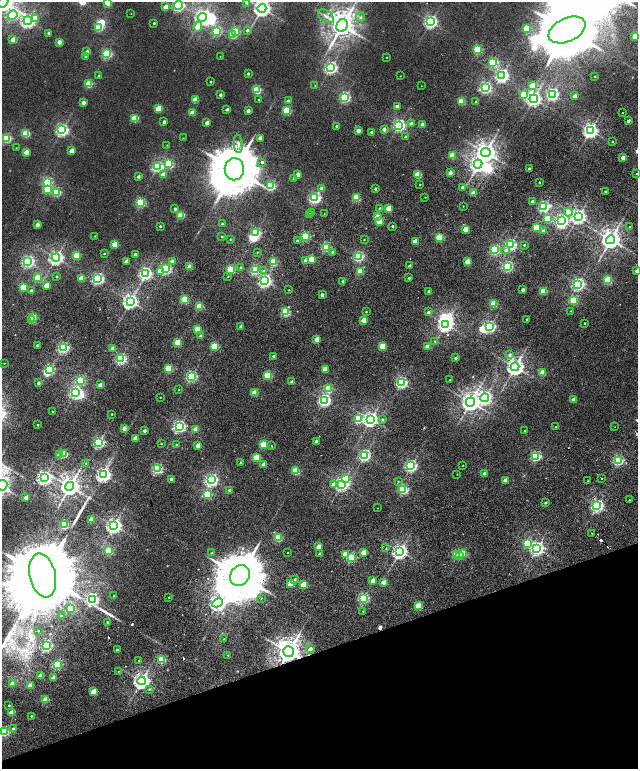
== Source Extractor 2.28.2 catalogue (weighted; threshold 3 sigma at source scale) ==
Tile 14 of 4 x 4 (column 2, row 4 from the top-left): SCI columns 1507-2777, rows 228-1760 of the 5576 x 6577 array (HDU 1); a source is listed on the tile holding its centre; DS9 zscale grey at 2 x 2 block average (1 PNG px = mean of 2 x 2 image px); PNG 640 x 771 px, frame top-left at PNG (2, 2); each listed source drawn as its Kron ellipse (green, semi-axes under 4 px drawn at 4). Shown black and unused: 15% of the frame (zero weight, under 2 of 6 exposures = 9% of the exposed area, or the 3 px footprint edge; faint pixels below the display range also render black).
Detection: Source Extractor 2.28.2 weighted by HDU 2 'WHT'; one run over the whole footprint, this tile lists its part. Background 0.0104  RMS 0.0064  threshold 0.0261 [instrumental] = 3 sigma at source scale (4.09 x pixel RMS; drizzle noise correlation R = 1.36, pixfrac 0.8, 0.0396/0.0396 arcsec/px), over >= 5 px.
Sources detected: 402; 11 inside a brighter object's white glare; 9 cosmic-ray / hot-pixel residue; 2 long thin detections or spike segments (spike, bleed or trail) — neither listed nor drawn; the other 380 listed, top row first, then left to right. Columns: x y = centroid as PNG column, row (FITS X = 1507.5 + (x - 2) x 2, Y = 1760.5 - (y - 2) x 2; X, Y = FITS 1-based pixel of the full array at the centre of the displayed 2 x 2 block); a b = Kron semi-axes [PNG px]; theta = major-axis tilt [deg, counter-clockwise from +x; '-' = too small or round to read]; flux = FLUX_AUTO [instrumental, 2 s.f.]
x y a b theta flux
3 2 6 5 - 1200
108 2 3 3 - 31
247 3 3 3 - 3.7
178 5 4 4 - 210
165 7 3 2 - 12
262 8 4 4 - 590
131 14 2 2 - 0.36
13 15 5 4 - 110
326 16 9 5 -37 5.4
202 17 4 4 - 390
360 17 5 4 - 2.8
35 18 4 3 - 28
28 21 4 4 - 350
431 22 4 4 - 310
154 23 2 2 - 1.4
342 26 6 5 - 1600
99 27 3 3 - 79
198 27 5 3 - 25
526 29 3 3 - 45
247 30 4 3 - 2.6
567 30 19 11 25 9200
217 31 3 3 - 92
236 31 3 3 - 89
49 33 3 3 - 2.7
233 35 3 3 - 37
635 36 3 3 - 21
13 40 3 3 - 13
59 42 3 3 - 8.1
478 49 3 3 - 99
87 51 3 3 - 2.4
107 54 3 3 - 140
220 56 2 2 - 0.39
85 57 3 3 - 1.5
387 57 2 2 - 0.48
493 63 3 3 - 93
331 68 4 4 - 260
248 74 3 2 - 2.1
502 75 4 4 - 330
99 76 3 3 - 1.2
400 76 2 2 - 0.46
595 76 2 2 - 0.87
211 82 2 2 - 1
89 84 3 3 - 53
315 86 2 2 - 0.58
421 86 2 2 - 0.38
532 86 3 3 - 29
485 88 4 3 - 200
257 90 3 3 - 72
552 94 4 3 - 210
220 95 3 2 - 3.3
524 95 3 3 - 43
575 96 3 2 - 8.2
345 97 3 3 - 170
534 99 4 4 - 370
195 100 3 3 - 31
259 100 2 2 - 1.5
288 101 3 3 - 2.8
462 101 3 3 - 49
476 101 3 2 - 0.84
83 102 3 2 - 7.6
397 106 3 2 - 6
159 109 3 3 - 42
227 109 2 2 - 3.3
248 111 3 2 - 6
287 111 3 3 - 80
192 113 3 3 - 19
622 113 2 2 - 0.58
134 119 4 3 - 37
628 121 2 2 - 5.3
164 122 3 2 - 3.6
207 123 3 2 - 7.1
412 124 3 2 - 9.1
399 125 4 3 - 250
423 125 3 2 - 11
337 126 2 2 - 4.1
384 129 3 2 - 7
62 130 4 4 - 270
358 130 3 2 - 9.4
590 131 4 4 - 450
371 132 2 2 - 2.2
26 133 3 3 - 66
405 137 3 2 - 2
7 138 3 3 - 110
183 138 2 2 - 0.53
260 138 3 2 - 8.2
612 141 2 2 - 0.83
238 144 9 4 -86 5.1
167 145 3 2 - 0.54
16 148 3 2 - 0.63
72 151 3 3 - 15
26 152 3 3 - 12
486 153 5 4 - 850
452 155 3 3 - 33
623 158 2 2 - 12
262 162 3 3 - 2.4
169 164 3 3 - 99
478 164 4 4 - 410
157 167 4 3 - 150
234 169 11 9 88 6300
529 169 2 2 - 2.3
450 173 2 2 - 9.8
636 174 2 2 - 0.58
163 175 3 3 - 15
298 175 3 2 - 11
418 175 3 3 - 53
138 177 3 2 - 3.1
293 179 3 2 - 0.73
47 182 4 3 - 110
539 182 2 2 - 1
420 184 2 2 - 0.59
271 186 3 3 - 110
462 187 3 3 - 2.1
321 188 3 3 - 5.2
375 189 3 2 - 2.3
48 190 3 3 - 66
57 192 3 3 - 74
605 192 2 2 - 2.2
473 193 2 2 - 13
356 197 3 3 - 57
425 197 2 2 - 0.61
315 198 4 3 - 220
532 202 2 2 - 5.5
140 203 3 3 - 110
463 206 2 2 - 0.57
544 206 4 3 - 170
379 208 3 2 - 1
175 209 3 2 - 2.4
388 209 3 3 - 27
568 212 4 4 - 6.8
312 213 2 2 - 1
309 214 3 3 - 2.1
324 214 2 2 - 0.54
181 215 3 3 - 54
578 216 4 4 - 440
378 217 3 3 - 26
548 219 3 3 - 58
379 221 3 3 - 37
562 221 4 3 - 280
37 224 2 2 - 6.5
222 224 3 2 - 1.1
160 226 2 2 - 1.3
392 226 2 2 - 1.7
537 227 3 3 - 45
630 227 2 2 - 0.79
465 229 3 2 - 21
543 231 3 3 - 3
256 233 3 3 - 130
95 236 2 2 - 0.64
222 237 2 2 - 0.97
305 237 3 3 - 96
440 237 3 3 - 72
230 239 3 2 - 0.78
364 240 2 2 - 0.77
611 240 4 4 - 910
297 241 3 2 - 1.8
415 241 3 3 - 30
115 245 3 3 - 30
510 245 3 3 - 210
524 245 2 2 - 1.3
326 247 3 3 - 110
495 250 3 3 - 130
505 250 4 4 - 3.1
332 252 3 3 - 1.5
257 253 2 2 - 0.72
104 254 2 2 - 0.98
135 254 3 2 - 2.7
77 255 3 3 - 44
358 256 3 3 - 160
56 258 4 4 - 380
311 259 3 3 - 34
306 260 3 2 - 9.1
28 261 4 3 - 250
126 261 3 2 - 7.8
172 261 3 3 - 5.1
273 262 3 3 - 56
468 262 3 3 - 25
410 266 2 2 - 7.4
507 266 3 3 - 160
190 267 3 2 - 18
241 268 3 3 - 1.7
166 269 3 3 - 170
230 269 3 3 - 120
255 269 3 3 - 110
264 270 3 3 - 1.2
160 271 3 3 - 16
360 271 3 3 - 40
637 271 2 2 - 8.3
145 273 4 3 - 270
57 276 2 2 - 1.2
228 277 3 2 - 0.73
38 278 3 3 - 57
82 278 3 3 - 21
409 278 2 2 - 1.7
98 279 4 3 - 230
608 280 3 3 - 63
265 281 4 4 - 300
343 281 2 2 - 2
578 284 4 3 - 280
47 285 3 3 - 22
24 287 3 3 - 58
289 290 2 2 - 0.73
523 290 2 2 - 5.7
31 291 3 3 - 2.4
429 291 2 2 - 2.9
544 291 3 3 - 50
322 295 2 2 - 6.3
184 300 3 3 - 72
573 300 3 3 - 68
130 301 4 4 - 430
494 304 3 3 - 41
200 306 3 3 - 52
366 311 2 2 - 0.94
570 311 2 2 - 0.67
285 312 3 3 - 95
429 312 3 3 - 2.9
34 317 3 3 - 66
527 319 2 2 - 1.4
31 320 3 2 - 18
364 320 3 3 - 21
585 323 2 2 - 0.94
445 324 4 3 - 440
241 327 2 2 - 6.1
490 327 3 3 - 190
198 329 3 3 - 40
201 336 3 3 - 5.6
317 339 3 2 - 17
435 341 3 2 - 0.88
178 342 3 3 - 47
37 345 2 2 - 1.8
214 346 3 3 - 58
383 346 3 3 - 38
427 346 3 2 - 9
63 348 3 3 - 180
113 348 3 2 - 12
509 355 4 3 - 2.8
273 356 2 2 - 1.8
456 358 2 2 - 3.1
121 359 3 3 - 200
5 363 2 2 - 0.52
515 367 4 4 - 630
50 369 3 3 - 110
168 369 3 3 - 62
325 369 3 3 - 25
543 372 3 3 - 32
268 375 3 3 - 65
191 376 3 3 - 180
80 380 3 3 - 110
450 380 2 2 - 0.49
292 382 2 2 - 3.8
38 383 2 2 - 4.1
401 383 3 3 - 220
100 385 2 2 - 8.3
328 389 3 3 - 65
179 390 2 2 - 0.48
75 392 4 3 - 230
255 393 3 3 - 30
160 397 2 2 - 0.58
485 398 4 4 - 340
574 399 3 2 - 16
324 400 4 3 - 260
470 402 4 4 - 730
52 411 2 2 - 1.3
112 414 2 2 - 0.64
358 419 3 3 - 78
371 419 4 4 - 420
383 420 3 3 - 1.8
38 425 2 2 - 1
179 426 3 3 - 270
556 427 2 2 - 2.1
615 427 2 2 - 0.41
124 428 3 2 - 9.5
196 429 3 2 - 16
144 431 2 2 - 5.4
524 431 2 2 - 0.75
135 438 3 2 - 18
316 441 2 2 - 6.1
99 442 3 3 - 200
161 444 2 2 - 0.71
176 444 3 2 - 1.1
198 445 3 2 - 15
263 445 3 3 - 47
271 446 2 2 - 0.77
64 454 3 3 - 61
59 455 3 3 - 11
364 455 3 3 - 220
536 456 3 3 - 140
256 457 3 3 - 39
618 460 3 3 - 160
86 463 3 2 - 0.93
241 463 3 2 - 3
264 464 3 2 - 13
463 465 2 2 - 0.47
411 466 3 3 - 230
157 469 3 3 - 140
296 471 3 3 - 60
485 473 2 2 - 6.3
457 474 2 2 - 0.54
104 475 4 4 - 360
44 478 4 4 - 350
602 478 2 2 - 1.5
171 479 3 2 - 3.9
346 479 3 3 - 32
211 480 4 3 - 300
505 480 3 2 - 7.7
398 481 2 2 - 0.79
588 481 2 2 - 0.81
333 484 3 3 - 6.2
342 484 4 3 - 350
2 485 5 5 - 220
70 486 4 4 - 920
403 489 3 3 - 140
229 490 3 3 - 2.1
207 494 3 3 - 81
26 497 2 2 - 6.6
629 500 2 2 - 0.65
545 503 2 2 - 1.9
597 506 3 3 - 260
377 508 2 2 - 0.46
91 519 3 2 - 14
64 525 3 3 - 94
114 526 4 4 - 420
592 533 2 2 - 9.4
278 538 3 3 - 62
527 544 3 3 - 59
318 547 3 2 - 15
386 548 2 2 - 1.4
537 548 4 4 - 290
109 551 3 3 - 83
400 551 4 4 - 440
212 553 3 3 - 1.9
288 553 2 2 - 3.3
363 553 3 2 - 20
320 554 3 2 - 3.2
345 554 3 3 - 25
462 554 3 3 - 61
456 555 3 3 - 50
459 555 3 2 - 7.6
351 558 3 3 - 98
43 575 22 13 -77 42000
240 576 11 9 50 6600
295 579 3 3 - 2.1
373 581 3 2 - 15
384 582 3 2 - 11
291 584 3 3 - 33
304 585 3 3 - 40
114 595 2 2 - 0.61
169 597 2 2 - 0.97
261 598 2 2 - 1.5
363 598 3 3 - 160
92 599 4 3 - 260
217 603 5 4 - 380
419 606 3 3 - 58
70 609 3 3 - 56
363 611 2 2 - 0.59
61 616 2 2 - 1.9
107 622 2 2 - 1.5
38 631 2 2 - 3
224 638 2 2 - 2.5
46 645 3 3 - 200
310 649 3 3 - 8.1
117 650 3 2 - 2.4
288 652 5 5 - 1400
228 656 2 2 - 2.8
161 659 3 3 - 73
139 661 2 2 - 0.72
57 664 3 3 - 120
118 671 2 2 - 0.55
40 676 3 2 - 18
53 678 3 3 - 11
141 681 4 4 - 520
13 683 3 3 - 12
31 685 3 3 - 21
149 689 3 3 - 1.3
94 692 3 3 - 35
46 699 3 3 - 37
9 705 2 2 - 1.2
12 712 3 3 - 20
31 716 2 2 - 3.8
13 729 3 3 - 4.5
4 732 4 3 - 130
Overlapping masked pixels (flux is a lower limit): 3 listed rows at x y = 618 460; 240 576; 288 652
Isophote crosses this tile's border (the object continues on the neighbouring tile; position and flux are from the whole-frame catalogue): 8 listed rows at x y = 3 2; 108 2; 247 3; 178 5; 262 8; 637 271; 2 485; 4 732